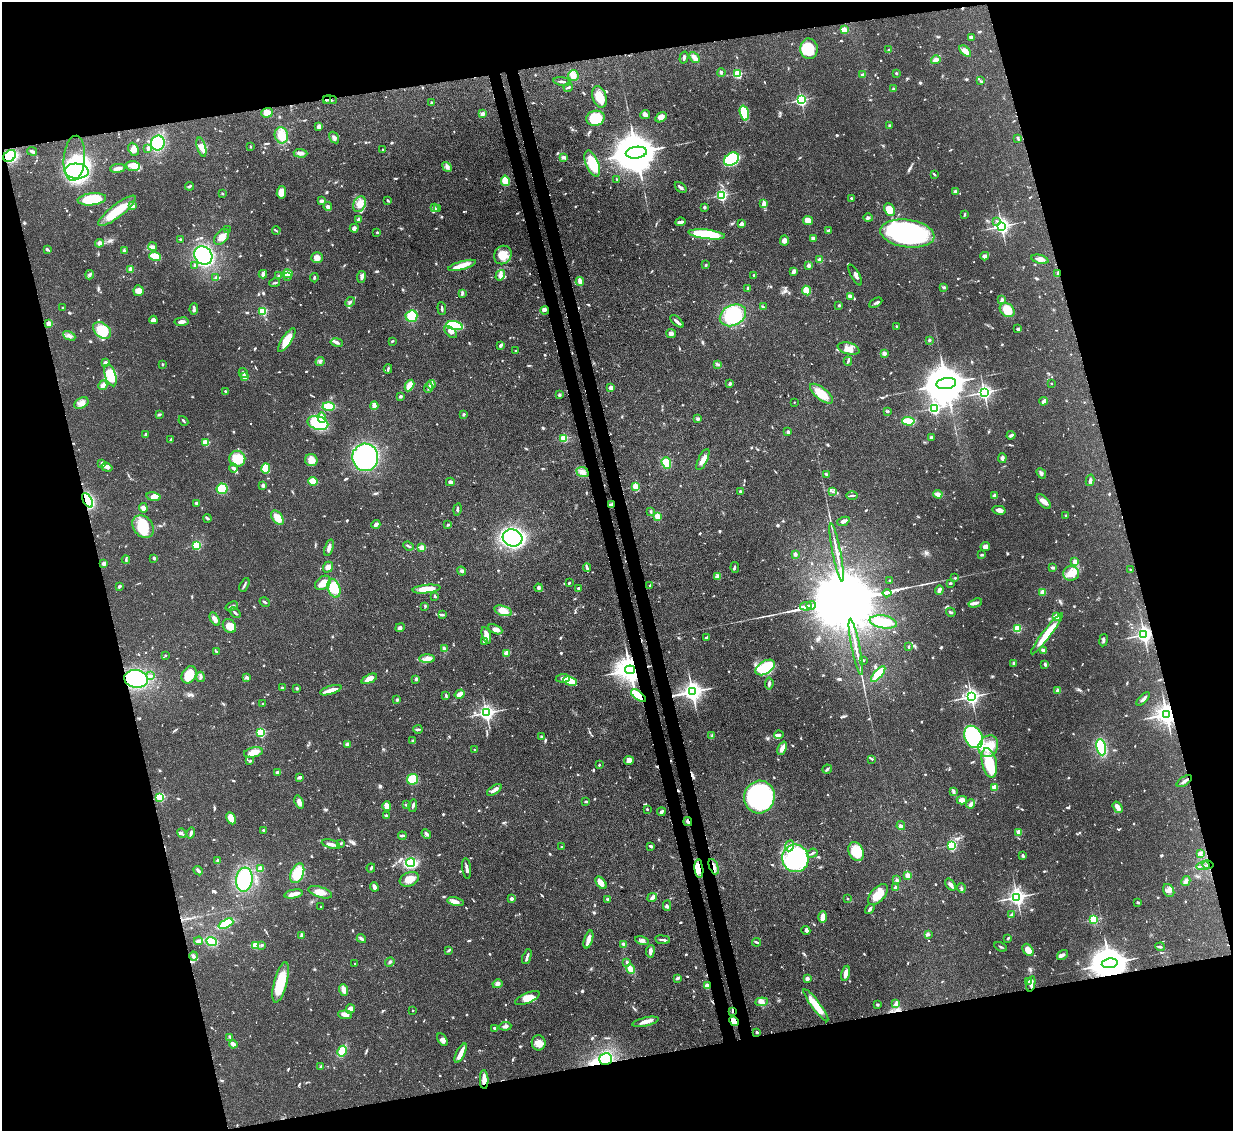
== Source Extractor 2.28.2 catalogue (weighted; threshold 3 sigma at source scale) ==
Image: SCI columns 80-5003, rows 214-4726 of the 5081 x 5061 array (HDU 1 of 3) = the unmasked area's bounding box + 8 px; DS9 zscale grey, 4 x 4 block average (1 PNG px = mean of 4 x 4 image px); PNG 1235 x 1133 px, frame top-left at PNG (2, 2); each listed source drawn as its Kron ellipse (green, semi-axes under 4 px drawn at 4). Shown black and unused: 30% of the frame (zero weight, under 3 of 4 exposures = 9% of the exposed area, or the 3 px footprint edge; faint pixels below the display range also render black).
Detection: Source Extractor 2.28.2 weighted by HDU 2 'WHT'. Background 0.0967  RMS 0.0047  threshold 0.021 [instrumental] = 3 sigma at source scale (4.5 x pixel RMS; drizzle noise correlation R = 1.50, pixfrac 1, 0.05/0.05 arcsec/px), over >= 5 px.
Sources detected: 1045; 3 inside a brighter object's white glare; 11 cosmic-ray / hot-pixel residue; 2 long thin detections or spike segments (spike, bleed or trail) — neither listed nor drawn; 26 coinciding with a brighter row at this scale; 44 inside a brighter listed object's ellipse — not listed separately; of the other 959, all 500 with FLUX_AUTO >= 3.13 (the completeness limit of this list) listed and drawn (459 fainter detections not listed), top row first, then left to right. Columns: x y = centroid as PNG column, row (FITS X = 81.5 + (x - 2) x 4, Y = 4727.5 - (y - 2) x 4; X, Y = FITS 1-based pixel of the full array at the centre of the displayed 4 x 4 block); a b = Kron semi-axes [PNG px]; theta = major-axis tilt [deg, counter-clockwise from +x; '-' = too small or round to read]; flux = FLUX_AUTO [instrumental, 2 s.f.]
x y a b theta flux
844 30 2 2 - 97
972 37 3 2 - 5.8
809 49 10 8 -85 78
889 50 3 2 - 5.2
965 51 7 3 -43 20
684 57 6 3 75 5.3
694 57 6 3 -47 18
936 60 5 4 - 12
721 72 4 2 - 3.5
896 73 2 2 - 12
738 74 2 2 - 280
573 75 5 5 - 18
862 75 3 3 - 7.2
562 81 8 2 -8 6
980 81 3 2 - 3.7
568 87 4 2 - 5.2
894 89 2 2 - 19
599 97 11 7 -73 46
326 100 2 2 - 9.1
330 100 7 2 -7 9
801 100 2 2 - 600
432 103 3 3 - 3.5
267 113 6 4 19 29
744 113 7 3 -74 120
482 114 4 3 - 9.5
645 114 5 4 - 9.5
661 117 6 4 31 17
595 118 9 7 14 110
889 125 2 2 - 3.4
319 127 4 3 - 8.9
281 135 8 6 -79 53
334 138 6 3 -58 8.2
1018 138 3 2 - 4.3
158 143 7 7 - 140
250 146 2 2 - 4.5
201 147 10 4 -73 28
148 148 4 3 - 6.2
134 149 6 5 - 18
382 150 3 2 - 3.5
32 151 5 2 - 7
300 153 7 3 -4 14
636 153 10 6 7 17000
10 156 7 5 42 110
563 157 3 2 - 12
74 158 22 10 85 66
731 159 8 6 33 150
592 164 14 6 -68 83
133 166 7 5 -4 24
447 167 5 4 - 10
118 168 8 3 7 15
76 171 12 7 -3 380
934 174 4 2 - 3.6
617 180 3 2 - 3.2
505 181 5 4 - 48
190 186 4 2 - 4.5
681 187 7 2 -39 8.6
281 192 6 4 83 31
955 192 3 3 - 6.1
222 194 2 2 - 4
722 195 2 2 - 530
851 198 2 2 - 3.1
92 199 14 6 7 100
388 200 3 2 - 4.3
321 201 3 3 - 6.6
359 204 8 6 65 22
764 204 4 2 - 21
132 206 2 2 - 55
328 206 4 4 - 7.3
434 207 3 2 - 3.2
704 207 3 2 - 5.1
437 208 2 2 - 4
889 210 7 5 -67 37
117 211 23 6 37 86
964 214 4 2 - 3.2
868 218 4 2 - 4.3
358 219 4 2 - 8
808 220 5 4 - 35
997 221 3 2 - 3.5
680 222 5 2 - 12
741 224 4 3 - 8.4
1002 226 3 2 - 1200
354 228 4 4 - 7.8
228 230 2 2 - 3.4
829 230 3 2 - 3.3
276 231 4 2 - 3.2
377 232 2 2 - 8
707 234 18 4 -7 190
907 234 27 14 -7 640
222 237 9 5 49 24
180 239 3 2 - 3.6
813 239 3 3 - 10
784 240 5 4 - 14
99 243 4 3 - 11
153 247 4 4 - 6.4
47 249 4 2 - 3.8
124 250 3 2 - 5
203 255 10 8 -45 300
503 255 9 8 - 42
155 256 6 3 -17 52
985 256 4 3 - 12
317 258 6 5 - 18
1040 259 9 3 -14 16
820 260 2 2 - 58
462 265 14 4 16 31
706 265 3 2 - 3.2
809 265 2 2 - 36
195 266 2 2 - 16
131 269 2 2 - 63
793 272 4 3 - 10
1058 273 2 2 - 19
263 274 4 2 - 9.5
287 274 5 3 - 37
90 275 5 3 - 5
500 275 5 4 - 11
754 275 2 2 - 4.4
855 275 12 2 -60 9.7
279 276 4 2 - 4.4
288 277 4 2 - 3.4
361 277 6 3 82 7.8
216 278 3 3 - 4.9
314 278 4 2 - 4.4
580 282 4 2 - 25
275 283 5 2 - 4.1
944 287 4 3 - 3.7
748 289 4 2 - 5.5
806 290 5 4 - 39
138 291 5 5 - 17
462 293 4 2 - 4.1
850 296 4 3 - 12
1001 299 4 3 - 4.5
350 302 5 2 - 4.2
876 303 7 2 29 5.2
839 305 3 2 - 3.2
763 307 4 2 - 3.9
63 308 2 2 - 4.3
194 309 6 2 86 5.2
442 309 6 2 -84 5.8
545 310 4 2 - 4.7
1007 310 8 6 -41 47
263 311 2 2 - 210
733 315 14 10 27 210
411 316 6 5 - 64
153 320 4 3 - 16
677 321 8 2 -41 9.4
182 322 7 3 6 12
49 324 2 2 - 86
454 326 8 4 -9 160
897 326 2 2 - 5.8
1017 328 4 3 - 4.5
102 330 10 7 -39 91
451 332 8 4 -42 11
671 334 5 3 - 12
69 336 6 3 -26 8.3
287 340 14 4 56 50
929 340 2 2 - 7.3
392 341 3 2 - 3.5
337 342 6 3 -10 7.6
501 345 4 2 - 8.9
849 348 11 6 -15 24
516 351 2 2 - 4.3
884 353 2 2 - 41
320 361 4 2 - 4.6
848 361 4 2 - 4.5
105 363 3 3 - 8.2
162 364 2 2 - 10
718 364 4 2 - 3.5
388 369 5 2 - 3.4
243 373 5 2 - 5.7
111 375 11 5 -72 76
244 376 2 2 - 82
1051 383 2 2 - 6
730 384 2 2 - 6.9
946 384 10 5 9 13000
103 385 5 4 - 12
409 385 6 3 62 44
431 385 4 2 - 6.4
611 387 2 2 - 47
428 388 5 2 - 4.1
226 391 3 2 - 4.9
984 392 2 2 - 1000
821 394 14 6 -39 57
559 395 2 2 - 21
400 396 3 2 - 5.7
1044 401 4 2 - 11
794 402 2 2 - 3.9
81 403 8 5 29 17
329 406 6 4 -2 53
374 406 4 3 - 17
934 408 2 2 - 540
887 411 4 2 - 3.4
159 414 4 2 - 4.3
464 414 3 2 - 4.5
322 417 5 3 - 8.6
698 419 2 2 - 7.8
183 421 5 2 - 4.7
908 421 6 3 -4 84
318 423 10 6 -14 130
788 432 2 2 - 21
145 435 3 2 - 8
1011 435 4 2 - 7.6
931 437 3 2 - 4.4
564 438 2 2 - 190
171 439 4 2 - 3.6
205 442 2 2 - 120
365 457 14 13 - 390
1002 458 5 4 - 6.4
237 459 8 8 - 60
703 459 11 4 64 19
311 460 6 6 - 23
102 463 3 2 - 6.9
666 463 6 4 -70 46
107 467 5 2 - 20
234 468 4 3 - 10
266 468 5 3 - 76
582 472 6 5 - 14
1041 473 6 3 -47 5.7
826 475 4 2 - 5.4
1090 480 6 3 77 6.6
313 481 4 4 - 37
450 482 4 3 - 10
263 485 2 2 - 29
636 486 2 2 - 120
222 489 5 5 - 84
740 491 3 2 - 3.6
833 491 4 2 - 3.3
938 494 4 3 - 16
852 495 6 2 1 3.5
995 495 3 2 - 13
153 497 7 3 -10 23
88 500 8 4 -63 190
1044 501 9 4 -46 16
197 503 2 2 - 18
611 504 4 2 - 4.2
143 508 5 3 - 11
457 509 6 2 78 4.2
999 510 7 3 -13 15
651 511 3 2 - 4.5
1066 515 2 2 - 7.6
658 516 2 2 - 120
207 518 4 2 - 4.2
277 518 8 5 -53 38
843 521 6 3 22 15
376 524 4 3 - 11
448 525 4 2 - 4.2
143 526 12 9 -52 91
513 538 10 8 -17 670
197 545 2 2 - 260
408 546 5 2 - 3.5
985 547 5 4 - 12
329 548 8 3 73 14
422 548 2 2 - 65
837 552 29 2 -79 28
795 554 2 2 - 28
981 555 4 2 - 3.3
154 558 3 2 - 5.6
126 559 4 2 - 3.6
1075 562 2 2 - 75
104 563 2 2 - 44
328 567 6 5 - 13
587 568 4 2 - 4.3
735 568 5 2 - 3.5
1053 568 4 2 - 5.7
1130 570 2 2 - 5.6
462 571 5 3 - 5.4
1071 573 8 7 - 33
717 576 4 3 - 7.6
955 578 2 2 - 9.3
890 581 2 2 - 3.7
569 582 2 2 - 6.1
323 583 9 6 39 25
950 583 3 2 - 4
244 585 7 2 63 5.9
650 585 2 2 - 6.1
119 586 3 2 - 7.4
334 588 10 6 -70 57
539 588 4 3 - 7.5
579 588 2 2 - 10
426 589 14 4 5 50
939 590 5 2 - 11
1043 592 3 3 - 13
887 593 4 2 - 1300
434 596 4 2 - 3.2
265 602 5 2 - 3.8
975 603 7 3 17 11
811 605 5 2 - 2200
232 606 6 2 22 4.8
425 606 3 2 - 3.6
806 606 6 2 10 2200
503 611 9 5 -18 30
951 612 5 2 - 4.3
235 613 6 2 -41 5.1
443 615 4 2 - 4.5
1056 617 2 2 - 110
215 619 7 3 -60 17
883 622 14 6 -10 79
229 626 7 6 - 36
400 628 5 3 - 7.5
1017 628 2 2 - 220
495 629 7 4 -24 12
1047 634 25 4 53 81
1144 634 3 3 - 1200
486 635 8 4 -73 22
707 637 3 2 - 5.5
1104 640 6 2 80 5.6
484 641 2 2 - 4.6
856 647 28 2 -79 26
909 647 2 2 - 3.9
444 649 4 2 - 14
1043 650 4 3 - 6.1
216 651 4 2 - 3.8
506 653 3 3 - 13
165 655 2 2 - 5.5
427 659 8 4 0 15
863 660 2 2 - 6.2
1014 663 3 2 - 7.1
1045 664 3 2 - 6
765 667 10 6 32 180
630 670 5 4 - 4600
878 674 10 3 49 79
189 675 9 7 57 41
151 676 4 2 - 4.4
200 677 5 2 - 5.3
246 677 4 3 - 4.6
563 678 7 2 6 25
136 679 12 9 -10 180
369 679 8 4 25 24
416 679 4 3 - 4.4
570 681 7 4 -18 79
769 684 6 2 83 6.5
282 688 2 2 - 23
297 688 3 2 - 3.1
331 690 11 3 17 27
1058 691 2 2 - 60
692 692 3 3 - 2000
460 694 5 3 - 20
446 695 4 2 - 3.7
638 696 8 4 -38 110
971 696 3 3 - 1200
1143 699 8 2 44 9.2
397 700 3 2 - 4.7
263 704 2 2 - 3.3
486 713 3 3 - 1100
1166 714 3 3 - 2200
418 729 5 2 - 6.2
261 732 2 2 - 300
779 735 5 3 - 12
541 736 2 2 - 3.3
712 736 4 2 - 3.9
973 737 12 8 -61 160
413 741 4 2 - 3.4
347 744 3 3 - 8.4
988 746 11 9 60 48
1101 747 8 4 -80 100
782 748 7 3 67 16
475 750 2 2 - 6.4
253 752 10 5 11 28
872 759 2 2 - 3.6
629 760 5 4 - 15
250 761 4 2 - 3.5
989 763 15 7 -77 120
599 765 2 2 - 7.6
827 769 5 2 - 4.3
278 772 3 2 - 7.7
299 777 4 3 - 7.5
413 779 6 5 - 53
1184 781 8 2 34 8.7
995 787 2 2 - 86
494 790 8 3 33 18
954 792 4 2 - 3.6
160 797 2 2 - 280
759 797 16 15 - 470
962 800 5 4 - 16
586 801 3 2 - 3.3
299 802 7 4 -71 14
971 804 4 3 - 7.2
406 805 4 2 - 3.3
387 806 5 3 - 28
413 806 6 3 80 7
1118 807 6 3 -55 19
647 809 2 2 - 10
661 812 4 3 - 5.6
386 815 2 2 - 15
231 818 6 4 -63 38
688 821 4 2 - 7.7
901 826 4 2 - 6.4
264 830 3 2 - 5.6
1019 832 2 2 - 72
182 833 5 2 - 4.5
191 833 6 2 75 9.5
426 834 5 3 - 6.1
402 836 4 2 - 5.9
340 843 4 2 - 3.7
331 844 9 3 -16 14
952 845 2 2 - 350
651 846 4 2 - 5
790 846 6 3 68 9.7
562 847 2 2 - 7.9
856 851 10 7 -64 84
812 853 5 2 - 4.4
1200 854 3 2 - 3.8
1023 856 4 2 - 5.3
795 858 14 13 - 410
218 861 2 2 - 21
411 862 5 4 - 98
1208 865 5 4 - 12
1203 866 7 2 8 7
714 867 8 2 -67 10
371 868 4 2 - 4.7
467 868 10 2 -83 10
261 869 2 2 - 73
699 869 9 2 -83 16
198 871 5 3 - 6.4
297 873 10 6 68 65
908 875 2 2 - 79
409 879 10 7 22 33
244 880 12 8 83 170
897 880 2 2 - 22
1186 881 5 4 - 8.6
601 883 7 4 -52 19
951 885 7 3 -53 10
374 887 5 2 - 13
896 888 2 2 - 42
961 888 5 2 - 4
1169 890 7 5 -62 12
320 892 12 5 -17 26
294 894 9 3 11 20
878 894 13 7 47 48
652 897 5 3 - 7.5
1017 897 3 3 - 1300
511 899 2 2 - 32
608 899 3 2 - 3.6
847 899 2 2 - 9.8
456 902 8 4 -12 15
1138 902 3 3 - 3.2
667 906 5 2 - 5
321 907 2 2 - 4.7
870 909 6 2 54 8.4
1011 915 4 2 - 5.4
823 917 6 3 87 31
1093 920 2 2 - 240
226 924 8 3 25 130
806 930 4 3 - 5.1
928 934 4 2 - 4.2
302 935 3 2 - 13
1008 938 2 2 - 6.6
361 939 5 2 - 7.9
588 940 9 3 72 25
642 940 7 4 -11 9.1
662 940 7 2 -7 7
199 941 4 2 - 11
211 941 5 4 - 74
757 942 4 2 - 3.9
624 944 4 3 - 7.6
255 945 2 2 - 130
262 945 3 2 - 3.6
1001 947 6 2 -27 3.2
1160 947 5 2 - 4.3
449 950 4 2 - 4.8
1028 950 6 5 - 27
650 951 6 3 83 11
1062 955 6 2 35 7.6
194 956 4 3 - 6.6
527 957 8 2 70 7.5
390 962 5 2 - 5
627 962 2 2 - 7.9
355 963 2 2 - 4.7
1110 963 8 4 9 9200
630 969 5 3 - 32
846 973 8 3 76 21
677 978 4 3 - 4
807 978 2 2 - 35
281 982 21 6 76 110
1028 982 3 2 - 3.2
497 984 5 4 - 8.2
1031 984 8 3 78 11
707 986 2 2 - 71
344 990 6 3 -70 21
527 998 13 5 23 35
761 1002 6 4 7 12
896 1003 3 2 - 4.2
816 1005 20 4 -53 55
877 1005 4 3 - 3.7
350 1009 5 3 - 24
412 1010 2 2 - 4.5
733 1012 2 2 - 4.8
345 1015 7 4 -5 13
734 1021 5 3 - 28
645 1022 14 3 13 22
505 1026 6 3 6 7.8
495 1028 3 2 - 7.3
757 1032 2 2 - 5.3
230 1037 3 2 - 3.3
442 1040 7 4 -58 10
539 1043 7 7 - 28
233 1044 4 2 - 15
342 1051 5 3 - 100
461 1053 10 3 64 39
606 1059 6 6 - 120
321 1067 4 2 - 3.9
484 1080 9 3 -88 27
Overlapping masked pixels (flux is a lower limit): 19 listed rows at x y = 326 100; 330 100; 10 156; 1058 273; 88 500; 611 504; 1144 634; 630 670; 638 696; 1166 714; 688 821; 1208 865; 714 867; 699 869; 1110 963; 733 1012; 734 1021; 606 1059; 484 1080
Diffuse or blended objects may show on this block-average render without a row.